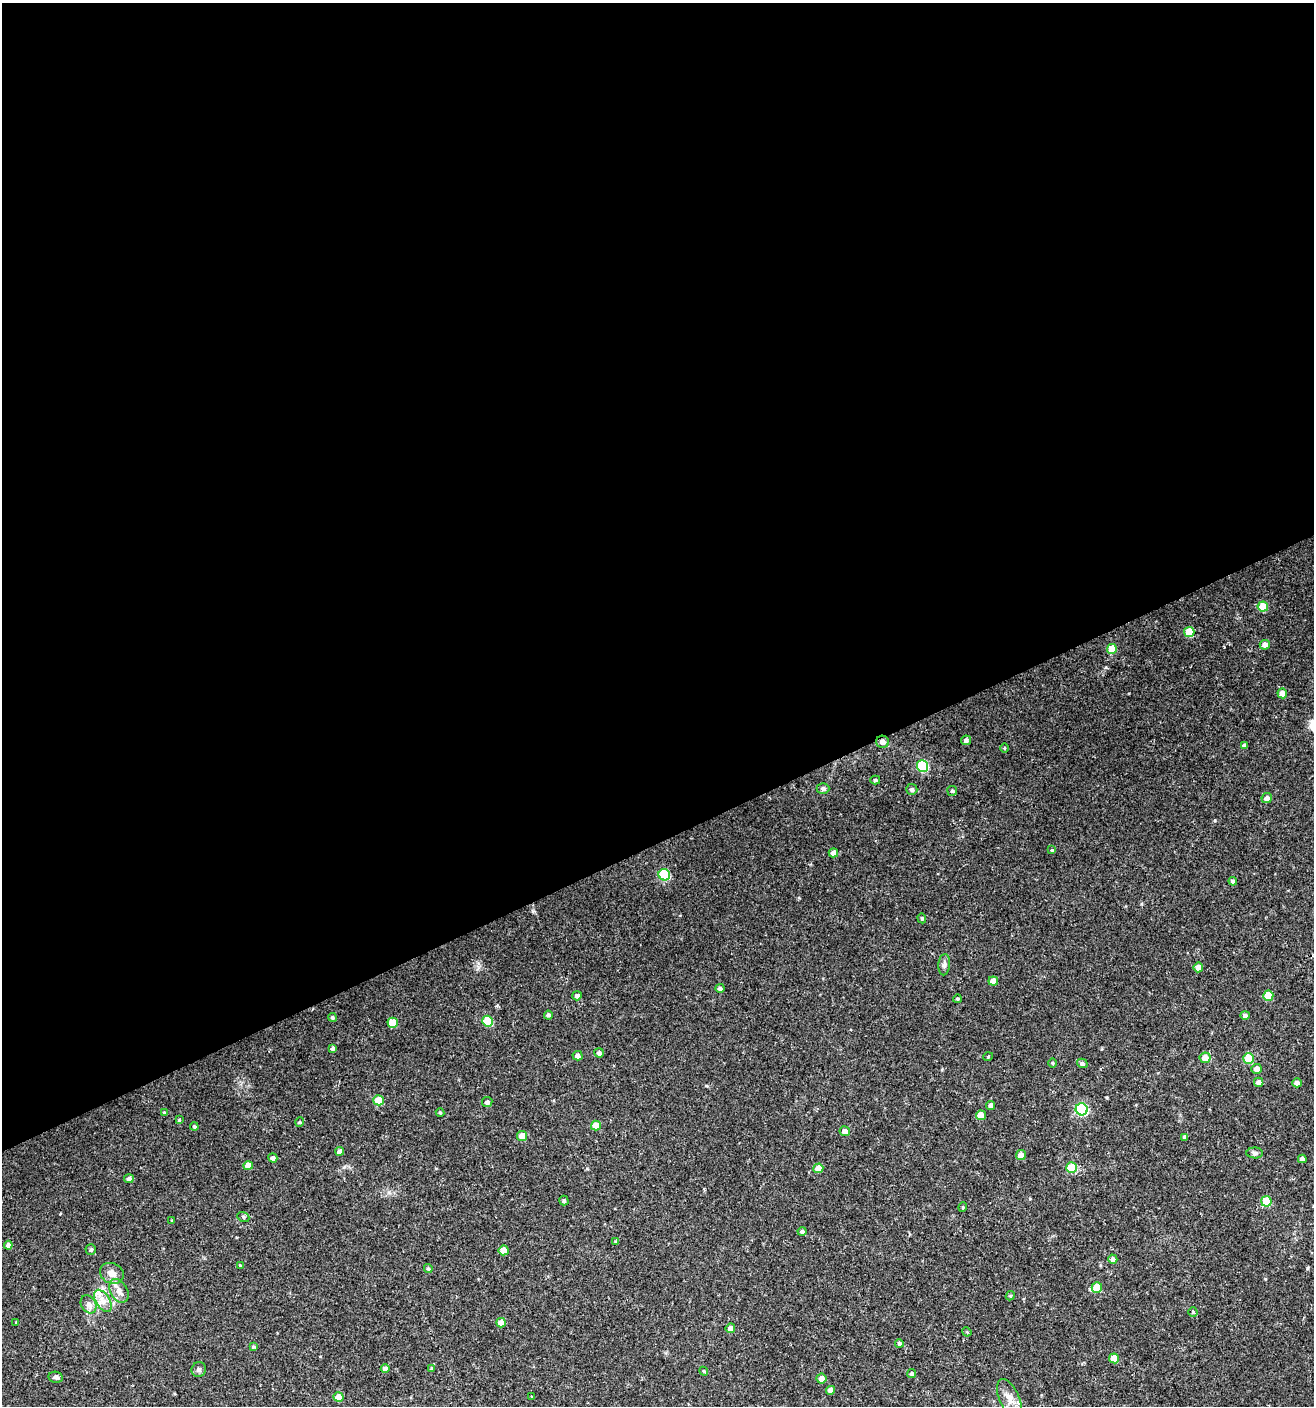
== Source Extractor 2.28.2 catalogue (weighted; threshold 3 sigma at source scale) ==
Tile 2 of 4 x 4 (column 2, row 1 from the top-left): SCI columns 1395-2706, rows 4212-5615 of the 5473 x 5615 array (HDU 1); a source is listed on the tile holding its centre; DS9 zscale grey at full resolution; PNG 1316 x 1408 px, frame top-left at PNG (2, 3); each listed source drawn as its Kron ellipse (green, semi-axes under 4 px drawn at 4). Shown black and unused: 60% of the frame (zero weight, under 2 of 3 exposures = <1% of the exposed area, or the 3 px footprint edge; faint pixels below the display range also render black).
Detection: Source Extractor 2.28.2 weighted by HDU 2 'WHT'; one run over the whole footprint, this tile lists its part. Background 0.0247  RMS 0.0041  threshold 0.0186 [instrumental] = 3 sigma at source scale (4.5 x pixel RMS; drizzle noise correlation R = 1.50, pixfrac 1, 0.0396/0.0396 arcsec/px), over >= 5 px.
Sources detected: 104; all 104 listed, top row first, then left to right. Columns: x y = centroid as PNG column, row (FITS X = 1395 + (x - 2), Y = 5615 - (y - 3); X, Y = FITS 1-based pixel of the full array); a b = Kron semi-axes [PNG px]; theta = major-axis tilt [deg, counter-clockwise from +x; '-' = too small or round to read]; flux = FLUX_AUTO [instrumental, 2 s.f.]
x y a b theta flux
1263 607 5 5 - 7.6
1189 632 5 5 - 9.5
1265 645 5 5 - 2.1
1112 649 5 5 - 8.7
1282 693 5 4 - 2.7
966 740 5 4 - 1.1
883 742 6 6 - 2.1
1245 745 4 4 - 1.3
1004 748 5 3 - 0.35
923 766 6 5 - 30
875 780 5 4 - 0.66
823 788 6 5 - 1.1
912 789 5 5 - 0.94
952 791 5 5 - 0.6
1267 798 5 5 - 2
1052 850 4 4 - 0.36
833 853 5 4 - 2
664 875 6 5 - 22
1233 881 4 4 - 0.98
922 918 5 4 - 0.46
944 965 10 5 85 1.3
1198 967 5 5 - 2.6
993 981 5 4 - 3.4
720 988 4 4 - 0.89
577 996 5 4 - 1.3
1268 996 5 5 - 8
957 999 4 3 - 0.49
548 1015 4 4 - 1.2
1245 1015 5 4 - 1.2
332 1017 4 4 - 0.71
488 1021 5 5 - 17
393 1023 5 5 - 8.3
333 1048 4 4 - 0.94
599 1053 5 4 - 1.1
578 1056 5 4 - 1.3
988 1057 5 3 - 0.34
1205 1058 5 5 - 4.2
1249 1059 5 5 - 14
1052 1063 5 3 - 0.36
1082 1063 5 4 - 1.1
1257 1069 5 5 - 2.4
1259 1082 4 4 - 1.8
1297 1083 5 4 - 1.4
379 1100 5 5 - 8.6
487 1102 5 5 - 1.3
991 1105 4 4 - 1.6
1082 1109 6 6 - 43
440 1112 4 3 - 0.53
164 1113 4 3 - 0.6
981 1115 5 5 - 4.7
179 1120 4 4 - 0.36
300 1122 5 4 - 0.49
596 1126 5 5 - 4.9
194 1127 4 4 - 0.74
845 1131 5 5 - 2.3
522 1136 5 5 - 5.5
1185 1137 4 4 - 1.2
340 1151 4 4 - 1.8
1255 1153 8 5 -1 0.99
1021 1155 5 5 - 3.7
273 1158 5 4 - 1.5
1302 1159 4 4 - 2
248 1166 4 4 - 4.2
818 1168 5 5 - 4.2
1072 1168 5 5 - 13
129 1179 5 4 - 1.4
564 1201 5 4 - 0.79
1266 1201 5 5 - 13
963 1207 5 3 - 0.41
243 1217 6 4 -22 0.61
172 1221 3 3 - 0.36
802 1232 4 4 - 0.99
616 1242 4 4 - 0.59
8 1245 4 4 - 2
91 1250 5 5 - 0.94
504 1250 5 5 - 5.5
1113 1259 5 4 - 1.4
240 1265 4 3 - 0.39
428 1269 4 4 - 0.69
112 1273 12 10 -25 3.1
1097 1288 5 5 - 8.7
119 1291 13 8 -61 3
1010 1296 5 3 - 0.48
103 1301 12 6 -58 3.1
89 1304 9 7 -59 2
1193 1312 4 4 - 0.48
16 1322 3 3 - 0.27
501 1323 5 4 - 2.4
730 1328 5 4 - 2.1
967 1332 5 3 - 0.39
899 1343 4 4 - 0.89
253 1347 4 3 - 0.58
1114 1358 5 5 - 4.9
385 1368 4 4 - 1.4
432 1368 4 3 - 0.5
199 1370 7 7 - 1.3
704 1371 4 4 - 0.5
911 1374 5 4 - 0.7
56 1377 7 5 -11 1.1
821 1379 5 5 - 2.6
831 1390 4 4 - 2.8
339 1397 5 5 - 5.3
532 1397 3 2 - 0.33
1009 1398 21 9 -66 4
Overlapping masked pixels (flux is a lower limit): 1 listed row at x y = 883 742
Unlisted compact peaks at least as high as the median listed source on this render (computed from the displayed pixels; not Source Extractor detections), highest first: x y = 1215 820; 533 911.